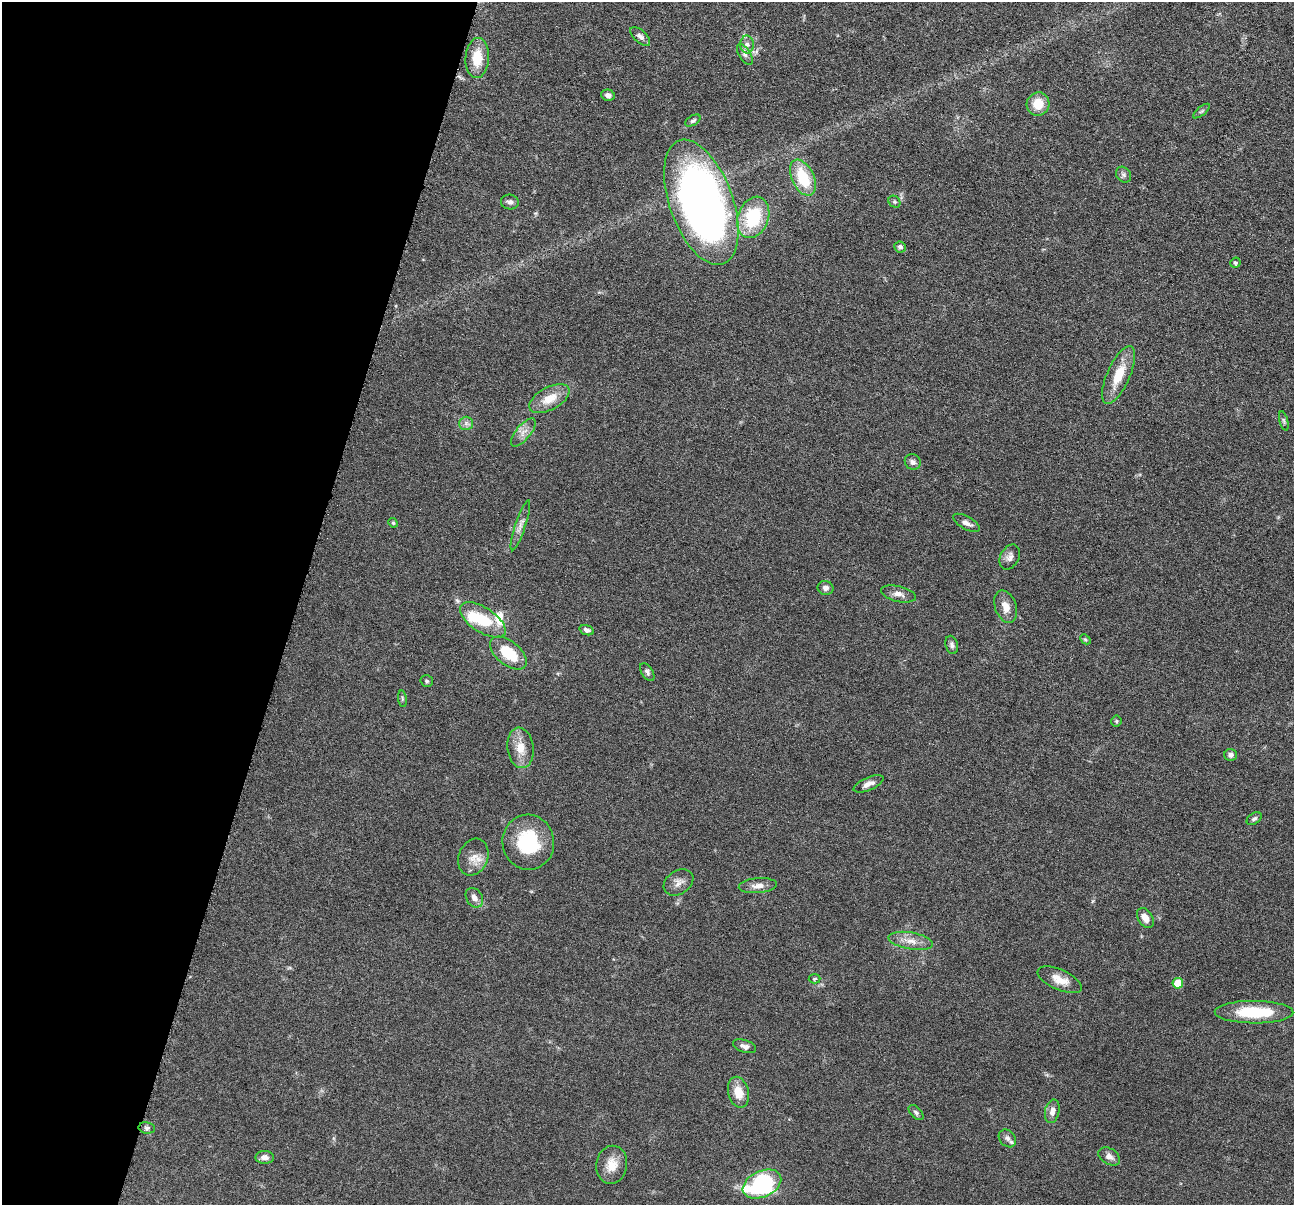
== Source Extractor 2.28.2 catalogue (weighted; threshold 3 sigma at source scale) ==
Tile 9 of 4 x 4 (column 1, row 3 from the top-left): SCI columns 7-1298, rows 1458-2660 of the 5181 x 5198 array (HDU 1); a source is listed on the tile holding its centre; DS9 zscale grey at full resolution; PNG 1296 x 1207 px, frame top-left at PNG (2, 2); each listed source drawn as its Kron ellipse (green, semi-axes under 4 px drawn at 4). Shown black and unused: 23% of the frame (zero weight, under 4 of 8 exposures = <1% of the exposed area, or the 3 px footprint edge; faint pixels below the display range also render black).
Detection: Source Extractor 2.28.2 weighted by HDU 2 'WHT'; one run over the whole footprint, this tile lists its part. Background 0.0374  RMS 0.0039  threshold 0.0159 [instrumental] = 3 sigma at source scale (4.09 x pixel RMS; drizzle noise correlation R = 1.36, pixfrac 0.8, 0.05/0.05 arcsec/px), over >= 5 px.
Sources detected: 65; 1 inside a brighter object's white glare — neither listed nor drawn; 1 inside a brighter listed object's ellipse — not listed separately; the other 63 listed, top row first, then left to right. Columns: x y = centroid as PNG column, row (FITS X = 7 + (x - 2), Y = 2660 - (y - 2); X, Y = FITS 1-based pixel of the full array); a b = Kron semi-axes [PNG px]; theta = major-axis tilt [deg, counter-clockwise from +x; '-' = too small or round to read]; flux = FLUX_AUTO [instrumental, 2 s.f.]
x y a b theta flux
640 36 12 6 -43 1.5
747 44 9 7 -89 1.6
745 55 12 5 -57 1.3
477 58 20 11 86 8.2
608 95 7 5 -15 1.3
1038 104 12 11 - 6.1
1201 111 10 3 40 0.62
693 120 8 5 31 0.75
1124 175 8 7 - 1
803 178 19 11 -64 14
510 202 9 7 -8 1.3
701 202 65 31 -70 230
894 202 6 5 - 0.6
753 217 21 15 69 20
900 247 6 5 - 1
1235 263 5 5 - 0.66
1119 375 31 11 66 9.3
549 399 22 11 29 6.3
1284 421 10 4 -75 0.69
466 423 7 6 - 1.2
523 432 17 7 51 2.6
913 462 8 7 - 1.4
393 523 5 4 - 0.47
966 523 15 6 -29 1.8
520 525 26 5 71 2.3
1010 557 13 9 63 1.9
826 588 8 7 - 1.5
898 594 18 7 -14 2.2
1006 607 17 10 -71 3.6
483 620 26 12 -33 14
587 630 7 5 -18 1.2
1085 639 6 4 -43 0.53
952 645 9 6 -74 1.1
508 653 21 12 -39 12
647 672 10 5 -59 0.98
427 681 6 5 - 0.63
402 699 8 4 -82 0.54
1116 721 5 5 - 0.5
520 748 20 13 -83 5.7
1231 755 6 6 - 1.1
868 784 16 6 23 2.2
1254 819 8 5 32 0.83
528 842 27 26 - 21
473 857 19 14 68 4.4
679 882 16 11 33 2.7
758 886 19 7 4 2.6
474 898 10 8 -56 2.2
1145 918 11 7 -56 3.1
911 941 22 8 -10 3.9
815 979 6 4 4 0.52
1060 980 24 10 -24 5
1178 983 5 5 - 9.2
1254 1012 39 11 0 17
744 1046 12 6 -18 1.6
738 1092 16 10 -76 5.3
1052 1111 12 7 77 2.3
916 1113 9 5 -46 0.96
147 1128 8 5 -9 0.95
1007 1138 10 7 -49 1.5
1109 1156 12 8 -31 2
265 1157 9 6 0 1.9
612 1165 19 15 80 5.5
762 1184 20 13 25 51